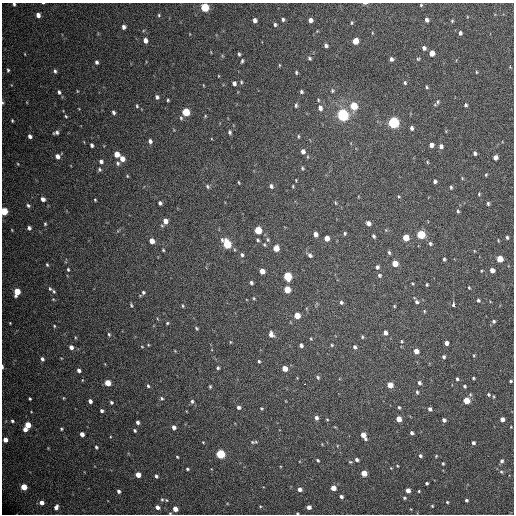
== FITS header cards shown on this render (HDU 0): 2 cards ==
NAXIS1  =                  512 / Axis length
NAXIS2  =                  512 / Axis length

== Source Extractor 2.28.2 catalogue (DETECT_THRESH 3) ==
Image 512 x 512 px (HDU 0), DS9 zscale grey, 1 PNG px = 1 image px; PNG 516 x 516 px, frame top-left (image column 1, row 512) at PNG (2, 3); no overlay
Background 467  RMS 21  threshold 63.2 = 3 sigma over >= 5 px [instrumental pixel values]
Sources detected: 266; all 266 listed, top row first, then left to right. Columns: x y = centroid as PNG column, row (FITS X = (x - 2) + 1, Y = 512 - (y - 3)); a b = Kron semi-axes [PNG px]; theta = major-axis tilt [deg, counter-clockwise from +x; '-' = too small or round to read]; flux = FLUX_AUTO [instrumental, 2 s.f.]
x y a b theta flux
43 3 3 2 - 1100
365 3 5 2 - 2500
14 4 3 3 - 2300
421 5 4 3 - 1400
205 7 5 5 - 81000
38 15 4 4 - 8000
159 15 4 4 - 1700
283 19 4 3 - 2500
255 20 4 4 - 5900
310 20 4 4 - 6200
427 20 5 4 - 4300
452 21 4 4 - 1700
352 23 4 4 - 1600
275 25 4 4 - 2500
124 27 4 4 - 4900
460 33 4 4 - 3200
145 40 5 4 - 8300
355 41 5 5 - 27000
326 45 4 4 - 3300
424 48 5 4 - 4200
432 53 5 4 - 16000
25 54 3 2 - 900
239 54 4 3 - 2100
309 58 4 4 - 2200
391 59 4 4 - 3800
418 59 4 4 - 1600
242 61 5 3 - 2300
97 62 5 4 - 3400
279 65 4 3 - 1200
8 70 4 3 - 2000
55 71 5 4 - 2700
296 72 4 3 - 1800
476 72 4 3 - 1300
218 76 3 2 - 960
241 82 5 4 - 1900
234 83 4 4 - 4500
405 83 5 4 - 1900
203 85 3 2 - 930
427 87 5 4 - 1700
77 91 4 2 - 1100
332 91 5 4 - 1900
59 92 5 4 - 3000
301 92 4 3 - 2400
157 97 5 4 - 3600
168 100 3 3 - 1600
318 100 3 3 - 1400
2 102 5 3 - 1600
438 102 7 5 68 2800
296 105 6 4 81 2100
465 105 5 4 - 2500
137 106 5 4 - 1800
354 106 5 5 - 40000
320 108 7 5 -67 5500
113 112 5 4 - 3200
186 112 5 5 - 62000
343 115 6 5 - 280000
66 116 5 4 - 1500
205 116 4 4 - 1300
181 118 5 5 - 2100
12 121 3 2 - 1500
393 123 5 5 - 260000
411 128 4 3 - 4300
56 132 6 4 15 3700
230 132 5 4 - 2700
30 136 4 4 - 5200
298 136 5 3 - 1400
150 141 5 4 - 4100
92 145 4 3 - 3400
431 145 4 4 - 7200
441 146 6 5 - 4500
303 151 5 4 - 5500
475 153 4 3 - 3100
117 154 5 4 - 17000
58 156 6 5 - 7900
495 157 4 4 - 6800
122 159 5 4 - 12000
101 161 5 5 - 3700
427 162 5 3 - 1200
118 163 6 5 - 2900
18 164 4 3 - 1200
302 168 5 4 - 1800
99 169 5 5 - 2400
486 175 4 3 - 1400
127 176 4 3 - 1300
462 178 4 3 - 1300
296 180 3 3 - 1100
435 181 4 4 - 3400
239 182 3 2 - 1200
207 186 6 5 - 2300
271 186 5 4 - 3600
293 186 3 3 - 1200
451 187 4 3 - 2000
479 194 3 3 - 1400
398 196 5 3 - 1400
43 199 5 4 - 5800
95 200 3 2 - 1300
160 203 4 3 - 3600
335 203 5 3 - 1300
488 203 5 4 - 2200
28 205 6 5 - 3000
4 211 5 4 - 55000
458 211 4 3 - 2100
165 221 5 5 - 10000
368 223 5 4 - 6100
45 224 5 4 - 1700
29 228 4 4 - 3700
258 230 5 4 - 52000
345 233 4 4 - 2000
315 234 5 4 - 6800
421 235 5 5 - 79000
374 236 4 3 - 2600
507 237 4 3 - 2300
327 238 4 4 - 13000
406 238 5 4 - 32000
258 240 4 3 - 1900
268 240 6 5 - 2300
498 240 4 2 - 1100
152 241 5 4 - 11000
430 243 5 4 - 2400
227 244 6 5 - 77000
264 245 5 4 - 1600
276 248 5 4 - 21000
163 250 3 2 - 1400
389 252 5 4 - 2300
242 255 5 4 - 2600
310 255 6 4 -47 4200
444 259 3 3 - 2000
500 259 5 4 - 29000
395 263 5 4 - 23000
47 265 5 3 - 1700
377 267 5 4 - 3200
68 269 5 3 - 1800
492 270 4 4 - 8500
262 271 5 4 - 13000
379 275 5 5 - 2600
287 276 5 5 - 80000
251 283 4 3 - 2800
412 283 3 2 - 1200
427 285 3 3 - 1700
469 288 3 3 - 1400
50 289 6 4 -53 2400
287 289 5 4 - 33000
54 291 5 3 - 1900
17 292 6 4 79 34000
143 293 7 4 46 3000
254 298 4 3 - 1300
53 299 5 3 - 1200
478 300 4 3 - 2400
341 302 5 5 - 2900
417 302 5 4 - 3100
131 305 5 3 - 1700
453 305 4 3 - 320000
183 306 4 3 - 1500
394 306 3 3 - 1400
424 311 4 4 - 1400
297 316 5 4 - 24000
494 321 5 4 - 2600
10 323 3 2 - 1000
167 323 3 3 - 1500
54 326 4 3 - 1400
196 328 4 3 - 1700
385 333 4 4 - 6200
109 334 5 4 - 1800
271 334 7 5 -67 7400
362 337 5 4 - 1600
311 339 4 3 - 1300
402 341 5 3 - 1400
230 342 5 3 - 1200
446 343 4 4 - 6900
148 345 4 3 - 1200
301 345 4 4 - 3700
332 345 4 3 - 1500
71 347 4 4 - 6100
142 347 4 3 - 1100
355 347 5 4 - 3200
175 351 3 3 - 1000
416 351 4 4 - 12000
474 355 3 3 - 1100
444 357 4 4 - 2800
42 359 4 4 - 3500
259 361 4 3 - 1900
2 367 4 2 - 2800
218 368 3 3 - 2000
285 368 5 4 - 16000
79 370 4 4 - 4600
318 377 5 4 - 2300
473 378 4 3 - 1600
457 379 4 3 - 2200
511 381 3 3 - 1800
107 383 5 4 - 26000
419 383 5 4 - 3500
304 384 3 2 - 2900
390 385 5 4 - 20000
148 386 5 4 - 2200
210 386 4 3 - 1700
464 386 4 3 - 2000
417 392 5 4 - 2000
488 394 5 5 - 2200
63 398 4 3 - 1100
161 398 5 4 - 2400
30 399 3 3 - 1600
90 401 4 4 - 5400
192 401 6 4 -89 3000
466 401 5 4 - 33000
111 402 4 4 - 2200
239 407 5 4 - 3800
399 407 4 3 - 1800
261 408 4 3 - 1400
430 409 4 3 - 4100
102 411 3 3 - 3100
316 418 5 4 - 4800
399 419 4 4 - 17000
502 419 4 4 - 7400
327 420 4 3 - 1200
444 420 4 4 - 4300
12 421 4 3 - 2300
138 422 4 3 - 3900
28 425 4 4 - 26000
174 427 5 4 - 5400
25 429 4 4 - 8800
61 429 4 3 - 1600
135 430 4 3 - 2000
411 433 4 3 - 3200
82 434 4 4 - 8200
363 435 6 4 -62 16000
5 440 4 4 - 9300
203 442 3 2 - 1100
252 442 7 4 -21 2200
473 443 3 3 - 3600
96 447 4 3 - 2000
220 454 5 4 - 110000
420 456 4 4 - 2600
436 456 5 3 - 1300
177 457 3 3 - 1300
318 460 4 3 - 1800
357 460 4 3 - 3600
502 461 5 4 - 3500
350 462 5 4 - 1500
443 463 3 3 - 1600
397 466 4 2 - 1100
391 468 3 3 - 970
187 469 3 3 - 2000
501 472 5 4 - 1900
364 473 4 4 - 24000
138 475 4 4 - 17000
156 476 5 4 - 2700
426 483 3 3 - 2200
24 487 4 4 - 27000
333 488 4 4 - 15000
300 489 4 4 - 6000
408 490 4 4 - 9100
119 491 4 3 - 3600
419 491 3 2 - 1300
341 497 4 3 - 3600
404 498 4 4 - 2000
162 499 6 5 - 2600
466 500 3 3 - 2700
41 502 4 4 - 8900
447 502 4 3 - 1500
260 506 4 3 - 1300
432 506 3 3 - 1300
56 507 6 5 - 5900
157 507 4 4 - 7300
309 507 4 4 - 6900
175 509 4 4 - 13000
297 513 3 2 - 1300
At the frame edge (FLAGS 8, measured only in part): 9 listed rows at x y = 43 3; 365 3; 14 4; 205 7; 2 102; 4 211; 2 367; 175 509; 297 513